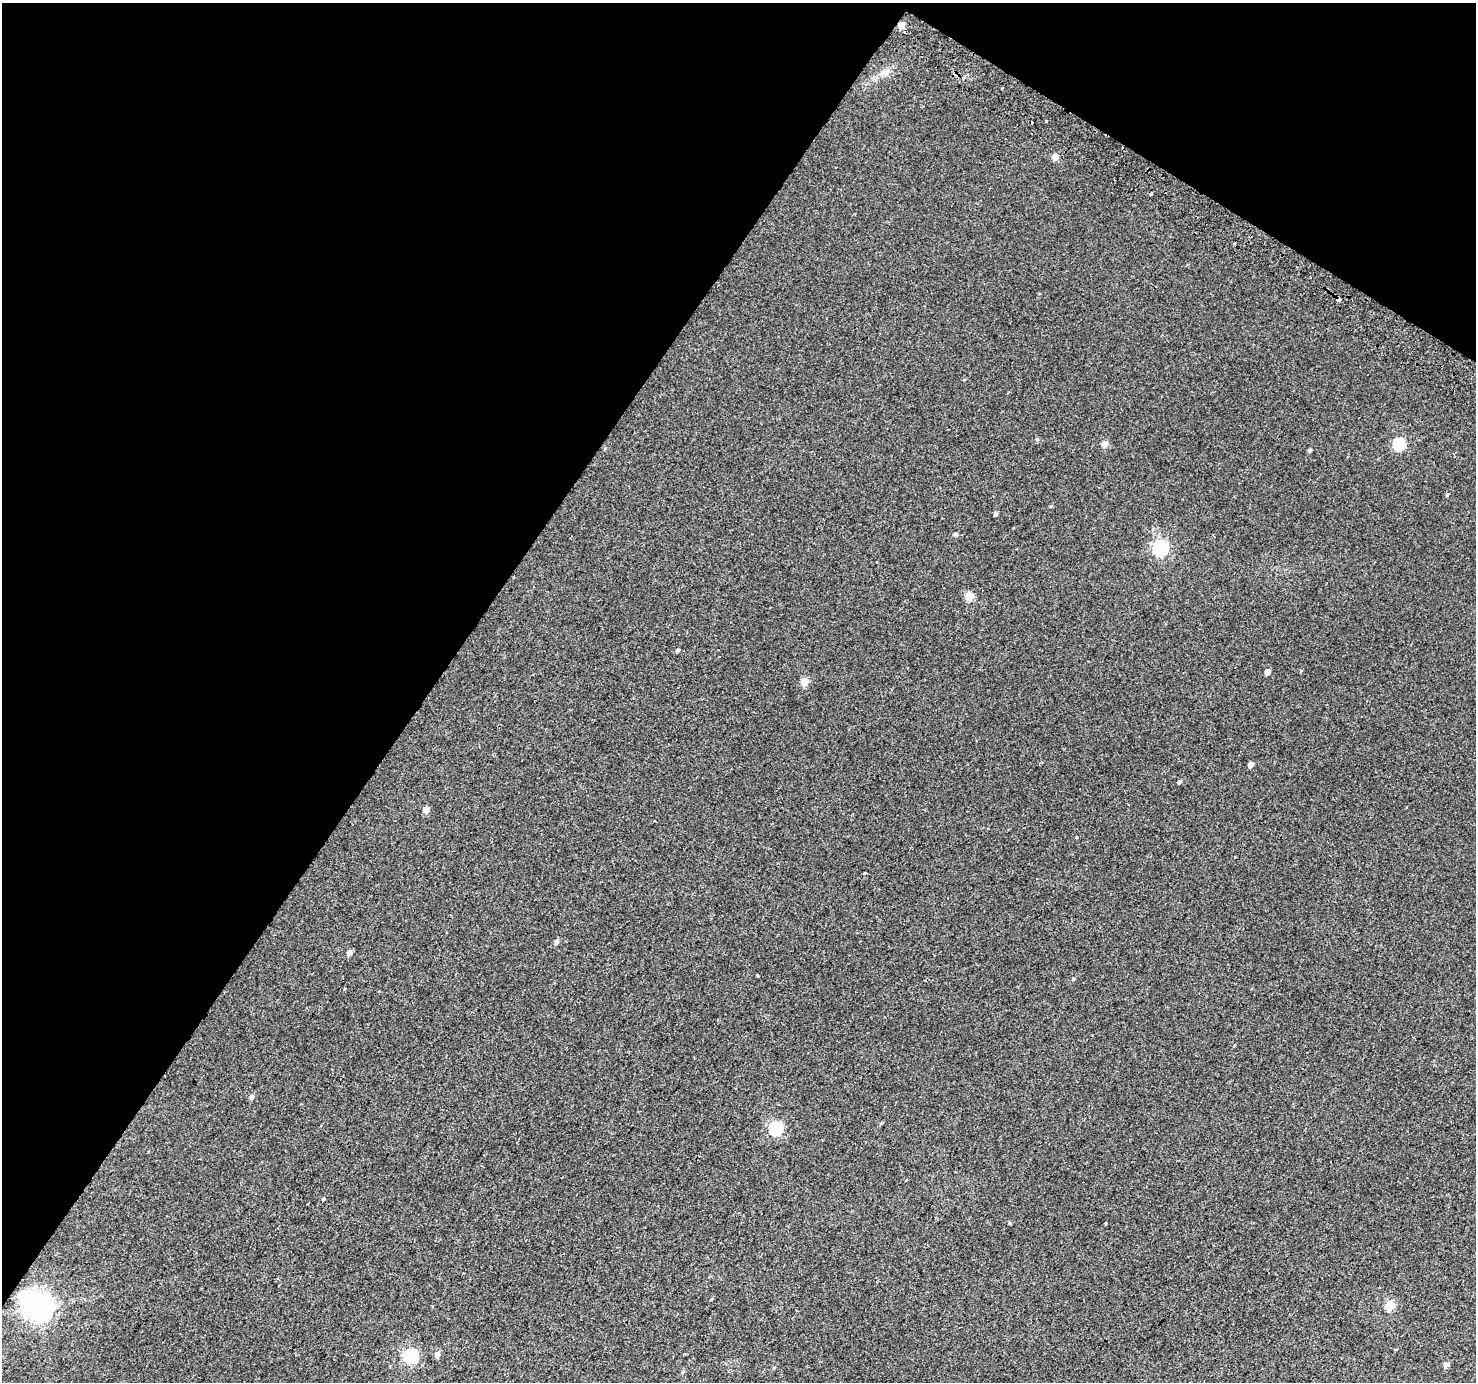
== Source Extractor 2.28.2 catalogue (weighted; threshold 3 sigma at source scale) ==
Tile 2 of 4 x 4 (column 2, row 1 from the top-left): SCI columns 1504-2977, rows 4432-5811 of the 5947 x 6033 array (HDU 1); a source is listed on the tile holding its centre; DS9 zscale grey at full resolution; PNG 1478 x 1384 px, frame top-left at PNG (2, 3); no overlay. Shown black and unused: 34% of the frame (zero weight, under 2 of 3 exposures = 2% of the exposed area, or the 3 px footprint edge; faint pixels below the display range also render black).
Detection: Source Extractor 2.28.2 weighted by HDU 2 'WHT'; one run over the whole footprint, this tile lists its part. Background 0.00369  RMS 0.0038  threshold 0.0172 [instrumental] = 3 sigma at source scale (4.5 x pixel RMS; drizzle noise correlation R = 1.50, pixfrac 1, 0.0396/0.0396 arcsec/px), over >= 5 px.
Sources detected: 40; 3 cosmic-ray / hot-pixel residue — not listed; the other 37 listed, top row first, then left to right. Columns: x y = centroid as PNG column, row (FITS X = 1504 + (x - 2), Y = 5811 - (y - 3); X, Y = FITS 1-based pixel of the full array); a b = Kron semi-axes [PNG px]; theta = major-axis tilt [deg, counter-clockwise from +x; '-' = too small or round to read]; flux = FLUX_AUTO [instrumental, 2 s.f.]
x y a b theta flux
901 25 6 5 - 3.4
1046 121 3 3 - 1.2
1055 157 5 5 - 4
1151 194 4 3 - 2.2
1234 243 3 3 - 0.87
1338 299 4 3 - 3.7
1037 439 5 3 - 0.38
1105 444 6 5 - 3
1399 444 6 6 - 27
1310 450 4 4 - 0.62
1447 494 5 3 - 0.34
995 513 4 4 - 0.86
955 534 5 4 - 0.67
1160 548 7 7 - 82
969 596 5 5 - 8.3
677 650 5 4 - 0.52
1267 672 5 4 - 2.1
805 682 6 5 - 5.8
1251 764 5 4 - 2.1
1179 782 5 4 - 0.68
426 810 6 5 - 2.6
556 942 6 5 - 1.1
349 953 5 5 - 1.7
757 975 3 3 - 0.54
1073 979 5 3 - 0.35
1234 1046 3 3 - 1.1
251 1097 6 5 - 0.93
776 1128 6 6 - 43
324 1199 3 3 - 1.1
1009 1223 5 3 - 0.38
1106 1224 3 3 - 2.2
1390 1305 5 5 - 15
38 1306 11 10 - 440
437 1354 6 5 - 1.9
411 1356 7 6 - 54
1446 1365 6 5 - 1.3
682 1372 5 4 - 0.5
Overlapping masked pixels (flux is a lower limit): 2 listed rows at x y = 901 25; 1338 299
Unlisted compact peaks at least as high as the median listed source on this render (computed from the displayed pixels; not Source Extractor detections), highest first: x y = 1077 837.